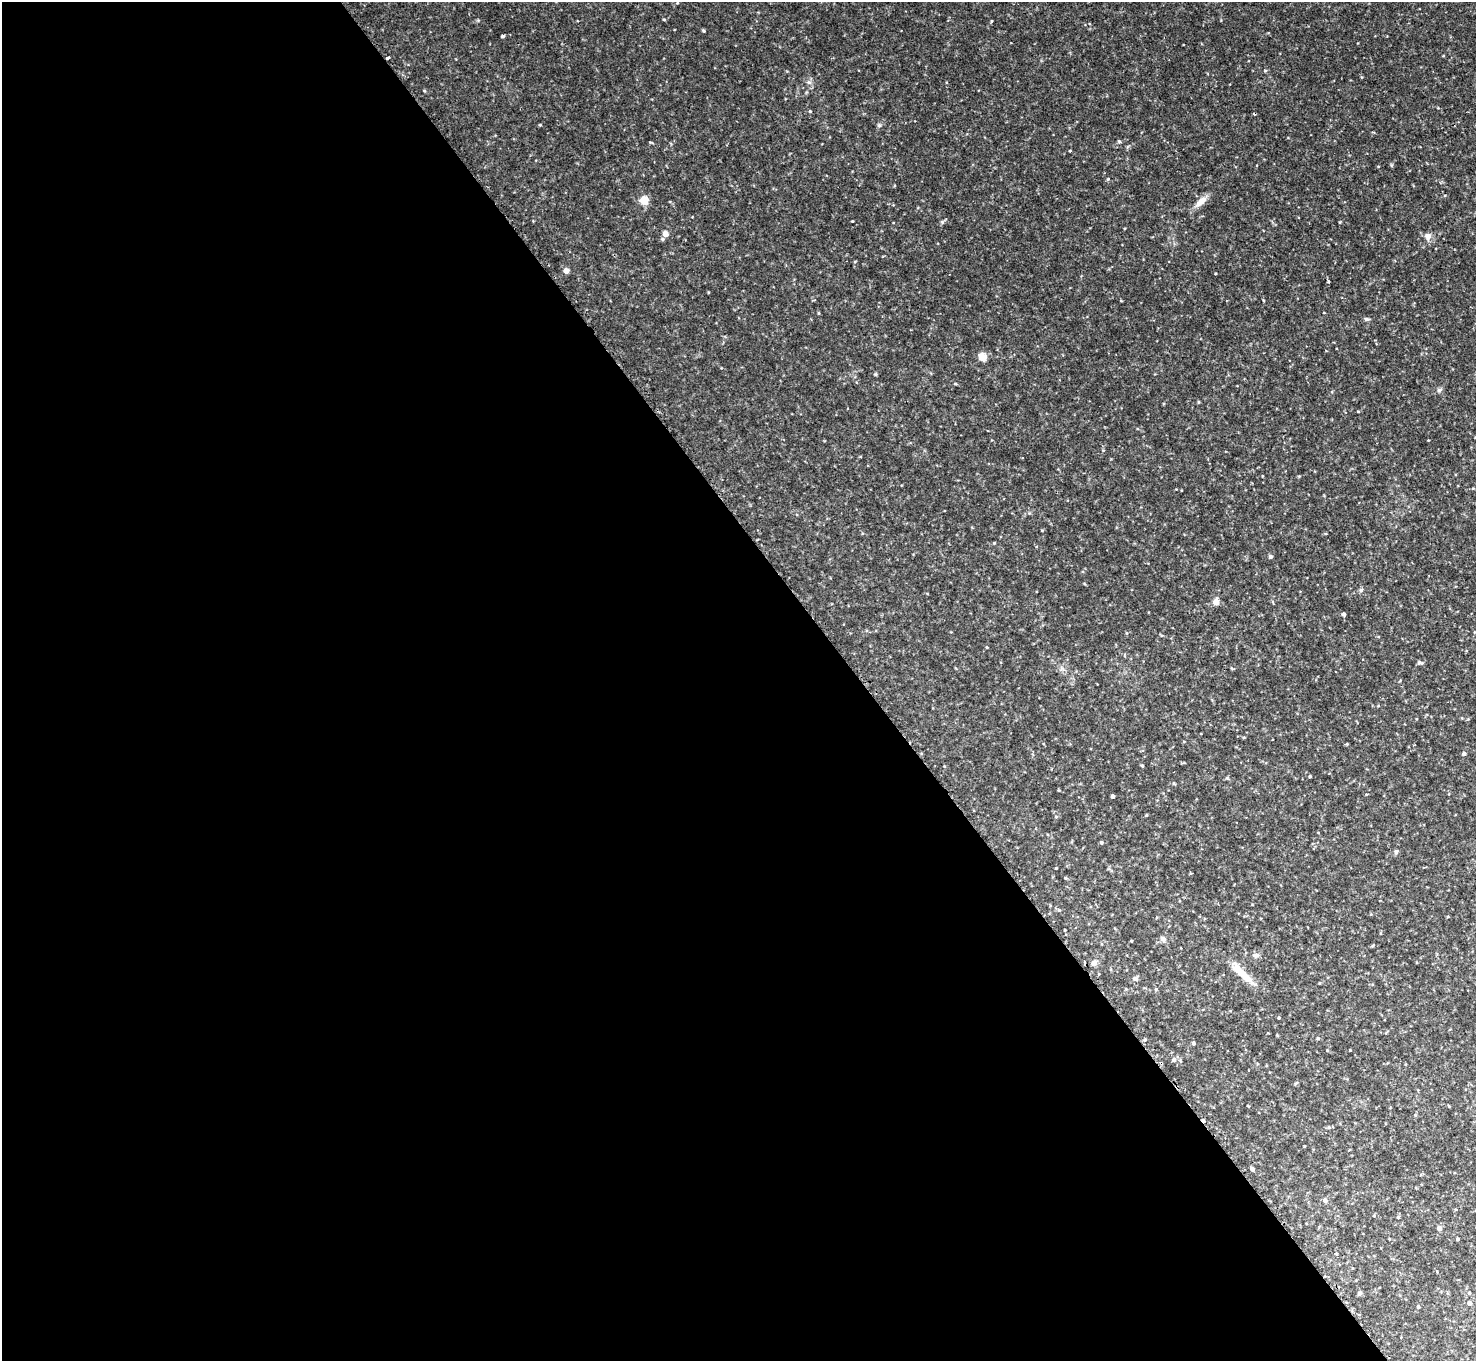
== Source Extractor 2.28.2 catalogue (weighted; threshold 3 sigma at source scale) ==
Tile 9 of 4 x 4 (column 1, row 3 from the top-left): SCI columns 109-1582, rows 1878-3236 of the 6111 x 6115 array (HDU 1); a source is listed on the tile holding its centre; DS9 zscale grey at full resolution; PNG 1478 x 1363 px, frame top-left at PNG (2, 2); no overlay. Shown black and unused: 58% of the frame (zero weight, under 2 of 3 exposures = <1% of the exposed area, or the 3 px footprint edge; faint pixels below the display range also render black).
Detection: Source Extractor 2.28.2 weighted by HDU 2 'WHT'; one run over the whole footprint, this tile lists its part. Background 0.0889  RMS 0.0077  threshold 0.0348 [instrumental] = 3 sigma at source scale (4.5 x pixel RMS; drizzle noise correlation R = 1.50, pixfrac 1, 0.05/0.05 arcsec/px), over >= 5 px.
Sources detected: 80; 2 cosmic-ray / hot-pixel residue — not listed; the other 78 listed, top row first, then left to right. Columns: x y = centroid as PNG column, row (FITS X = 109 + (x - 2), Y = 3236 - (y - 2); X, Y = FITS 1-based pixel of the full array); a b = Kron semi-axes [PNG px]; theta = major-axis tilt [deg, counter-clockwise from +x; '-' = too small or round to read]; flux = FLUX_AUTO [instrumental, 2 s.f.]
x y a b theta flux
664 19 4 4 - 0.75
992 21 4 3 - 0.76
703 31 4 3 - 1
502 36 3 3 - 1.2
1265 71 6 3 19 0.75
809 82 6 6 - 1.9
424 91 5 3 - 0.71
810 111 4 3 - 0.79
1254 114 3 2 - 0.93
540 125 5 3 - 0.6
879 125 6 5 - 1.3
1119 141 5 4 - 0.84
1070 151 3 3 - 0.68
1108 179 4 3 - 0.95
644 200 9 9 - 8.6
1200 202 20 8 43 6.7
942 222 5 5 - 1.1
665 234 4 4 - 9.1
1428 236 9 8 - 4.2
662 239 5 5 - 1.2
566 271 4 4 - 7.3
1328 282 4 2 - 0.65
819 313 5 3 - 0.69
1367 319 7 5 -3 1.6
983 357 5 5 - 22
955 384 5 3 - 0.66
1439 390 7 6 - 1.9
994 543 4 3 - 0.65
1270 557 4 4 - 2.1
1361 590 6 5 - 1.3
1216 602 5 4 - 10
1344 614 4 4 - 1.6
987 647 3 3 - 0.61
1420 663 8 5 5 1.6
1062 669 7 4 -18 1.7
1347 744 4 3 - 0.69
1464 754 4 4 - 2
1142 765 4 3 - 0.97
944 766 4 3 - 0.56
1310 776 4 3 - 0.78
1174 784 6 3 -20 0.83
1113 796 4 3 - 2.4
1146 815 3 3 - 0.73
1056 817 4 4 - 0.89
1101 842 4 4 - 1.2
1396 852 6 6 - 1.3
1056 868 3 2 - 0.59
1065 878 5 4 - 0.88
1059 910 5 4 - 0.94
1065 930 3 2 - 0.59
1163 939 8 7 - 2.4
1131 941 3 2 - 0.6
1372 946 5 3 - 0.75
1256 955 9 7 0 2.6
1094 963 5 4 - 5.5
1242 973 37 9 -44 15
1135 978 6 5 - 2.8
1319 983 5 3 - 0.54
1156 989 4 4 - 0.73
1279 1018 3 3 - 0.82
1318 1038 5 4 - 0.93
1145 1039 5 3 - 0.92
1193 1043 4 4 - 1.3
1327 1050 4 3 - 0.61
1350 1050 3 2 - 0.53
1174 1060 5 5 - 2.8
1329 1127 6 5 - 1.1
1304 1146 2 2 - 0.51
1252 1169 4 4 - 2.5
1325 1200 6 5 - 2.5
1374 1215 4 4 - 0.8
1398 1217 4 4 - 1.3
1439 1228 4 4 - 5.4
1457 1239 3 3 - 1.1
1469 1293 5 4 - 0.88
1359 1294 5 5 - 1.5
1469 1303 5 5 - 2.2
1418 1307 4 3 - 1.5
Unlisted compact peaks at least as high as the median listed source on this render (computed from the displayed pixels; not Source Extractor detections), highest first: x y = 852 221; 875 374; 1340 222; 650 142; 478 20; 1227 778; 1103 450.